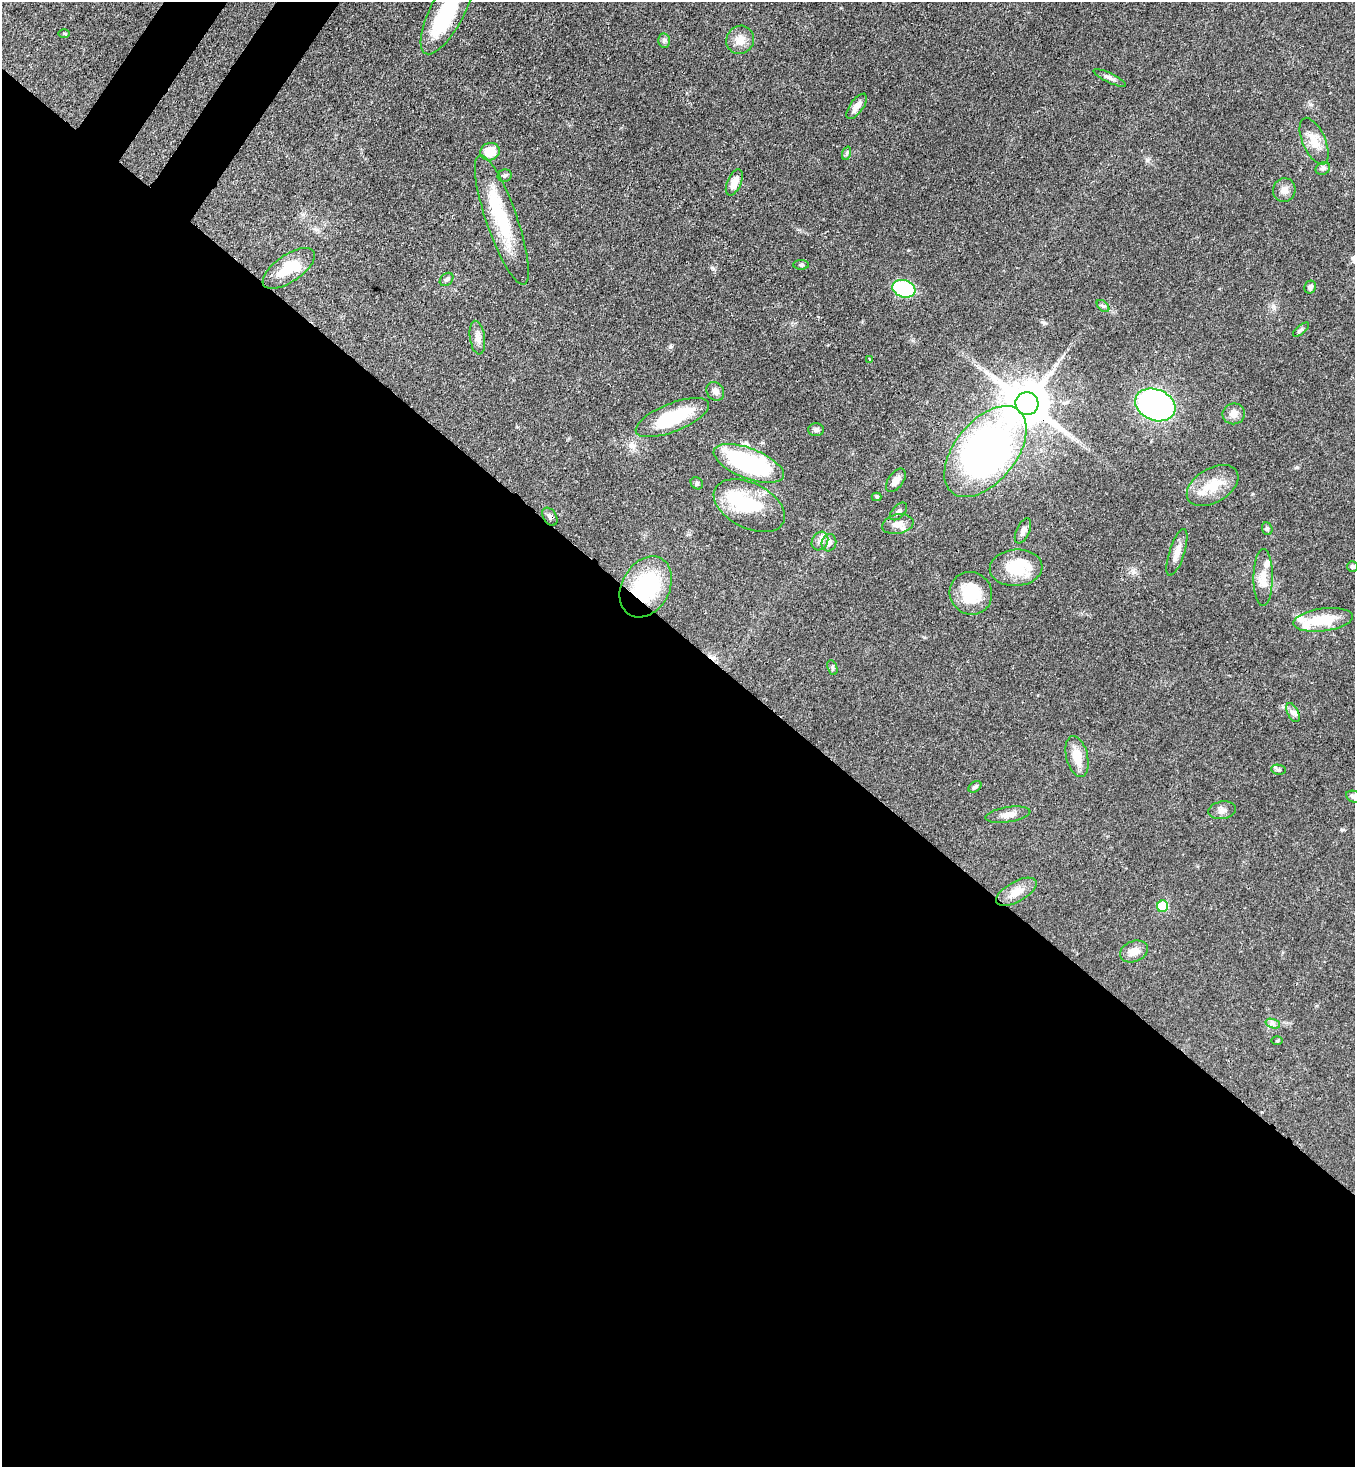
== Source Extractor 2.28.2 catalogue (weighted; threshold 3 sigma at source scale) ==
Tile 14 of 4 x 4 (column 2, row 4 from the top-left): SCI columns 1717-3069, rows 60-1524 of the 6000 x 5978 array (HDU 1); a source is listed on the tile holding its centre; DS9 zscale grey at full resolution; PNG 1357 x 1469 px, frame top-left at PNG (2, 2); each listed source drawn as its Kron ellipse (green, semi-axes under 4 px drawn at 4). Shown black and unused: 58% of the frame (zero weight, under 3 of 4 exposures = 7% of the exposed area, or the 3 px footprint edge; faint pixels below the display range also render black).
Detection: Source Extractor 2.28.2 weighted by HDU 2 'WHT'; one run over the whole footprint, this tile lists its part. Background 0.0729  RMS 0.004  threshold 0.018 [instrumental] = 3 sigma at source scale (4.5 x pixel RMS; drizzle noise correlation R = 1.50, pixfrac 1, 0.05/0.05 arcsec/px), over >= 5 px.
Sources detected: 71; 4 inside a brighter object's white glare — neither listed nor drawn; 4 inside a brighter listed object's ellipse — not listed separately; the other 63 listed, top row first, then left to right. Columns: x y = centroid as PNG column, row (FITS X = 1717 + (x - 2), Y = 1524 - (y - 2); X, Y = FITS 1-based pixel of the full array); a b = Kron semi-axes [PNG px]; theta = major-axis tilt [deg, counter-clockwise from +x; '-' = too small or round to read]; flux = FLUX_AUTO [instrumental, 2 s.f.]
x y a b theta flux
448 11 48 17 62 31
64 33 6 4 0 0.43
740 40 14 13 - 4.6
664 41 7 6 - 1
1110 78 18 4 -25 1.7
857 106 15 6 54 2.7
1314 141 25 11 -66 6.4
490 152 10 8 25 8
847 153 7 4 71 0.77
1323 168 7 6 - 1.2
505 176 7 6 - 0.83
734 182 14 7 66 4.3
1284 190 12 11 - 2.8
502 220 68 15 -71 26
801 265 8 5 -2 0.71
289 268 30 13 34 13
447 279 7 5 43 0.99
1310 287 7 5 58 1.2
904 289 12 8 -18 38
1103 306 7 4 -44 0.85
1301 330 10 4 39 0.84
477 338 17 7 -82 2.5
870 359 3 2 - 0.3
715 391 10 8 -53 1.8
1027 404 11 11 - 1700
1155 405 21 15 -23 100
1234 414 11 10 - 2.9
672 418 39 14 22 23
816 430 8 6 0 1.2
985 452 53 30 51 220
749 463 37 15 -21 51
896 480 13 7 55 2.8
697 483 7 5 -43 0.75
1213 486 28 17 31 10
876 497 5 4 - 0.55
749 506 38 22 -27 24
899 511 10 6 48 1.2
550 517 10 6 -58 1.2
898 524 16 9 12 3.8
1267 529 6 5 - 0.71
1023 531 13 6 64 1.8
820 541 10 7 59 1.9
829 543 8 7 - 2.3
1177 552 24 7 72 3.9
1352 567 5 5 - 0.74
1016 568 26 18 4 15
1263 578 28 9 90 5.6
646 587 32 24 60 37
971 593 22 21 - 14
1323 620 30 11 7 13
832 668 8 4 -71 0.69
1293 713 10 5 -64 1.5
1077 757 21 10 -76 7.1
1279 770 8 5 -7 0.77
975 787 7 5 36 0.83
1354 797 9 5 -23 1.5
1222 810 14 8 9 2.2
1008 815 23 7 9 3.3
1016 892 22 10 29 4.8
1163 906 6 5 - 15
1134 951 14 10 21 3.9
1273 1024 7 4 -19 1.1
1277 1041 6 4 1 0.45
Overlapping masked pixels (flux is a lower limit): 4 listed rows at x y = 1027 404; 985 452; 550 517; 646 587
Isophote crosses this tile's border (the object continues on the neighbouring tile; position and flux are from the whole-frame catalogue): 2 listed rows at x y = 448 11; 1354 797
Unlisted compact peaks at least as high as the median listed source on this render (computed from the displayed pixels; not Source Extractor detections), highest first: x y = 670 347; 1342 830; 1297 467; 1147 160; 712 268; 1310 104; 1133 571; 908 250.